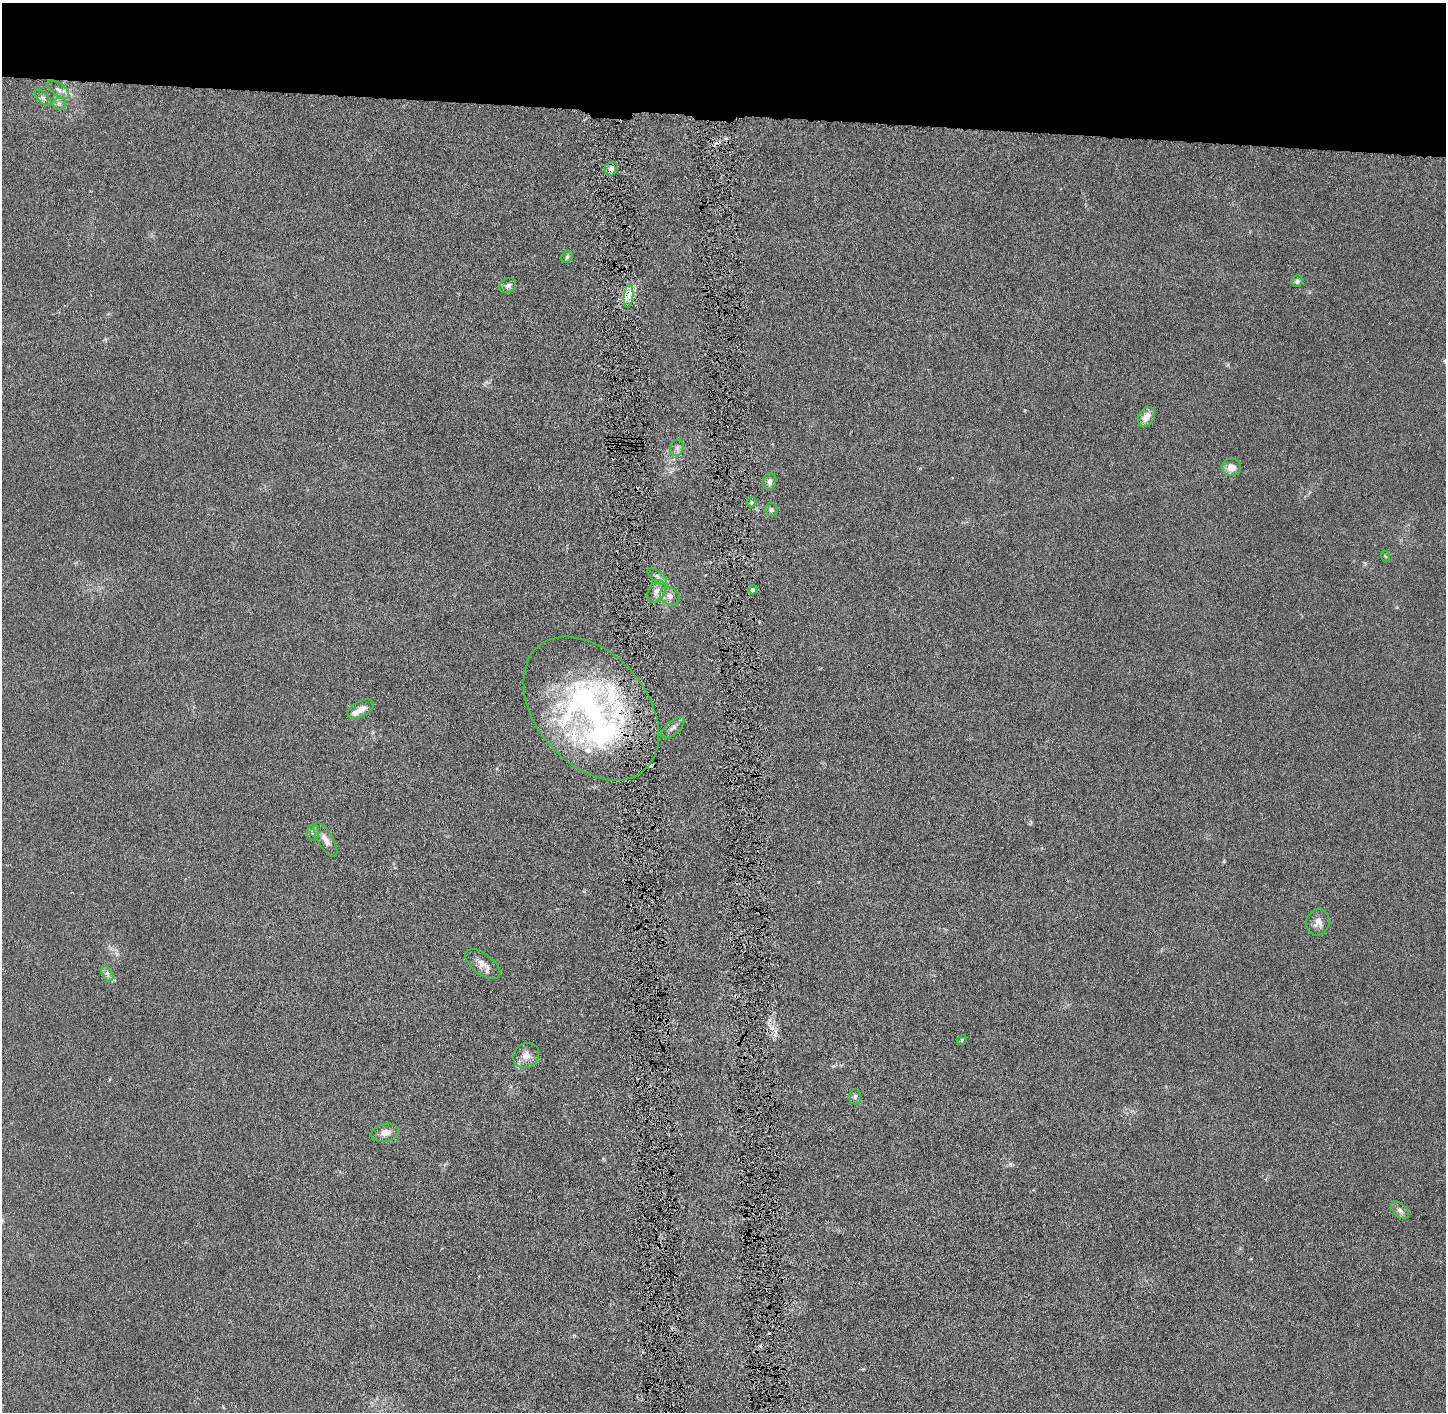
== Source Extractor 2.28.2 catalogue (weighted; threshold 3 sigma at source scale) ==
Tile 2 of 3 x 3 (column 2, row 1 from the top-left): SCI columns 1460-2903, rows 2826-4235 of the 4362 x 4242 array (HDU 1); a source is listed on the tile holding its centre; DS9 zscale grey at full resolution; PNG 1448 x 1414 px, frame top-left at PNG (2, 3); each listed source drawn as its Kron ellipse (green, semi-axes under 4 px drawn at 4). Shown black and unused: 8% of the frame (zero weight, under 4 of 8 exposures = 1% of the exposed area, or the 3 px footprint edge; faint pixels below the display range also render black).
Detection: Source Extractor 2.28.2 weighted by HDU 2 'WHT'; one run over the whole footprint, this tile lists its part. Background 0.0136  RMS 0.0045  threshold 0.0183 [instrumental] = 3 sigma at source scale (4.09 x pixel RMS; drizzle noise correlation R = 1.36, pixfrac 0.8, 0.05/0.05 arcsec/px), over >= 5 px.
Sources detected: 37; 5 inside a brighter listed object's ellipse — not listed separately; the other 32 listed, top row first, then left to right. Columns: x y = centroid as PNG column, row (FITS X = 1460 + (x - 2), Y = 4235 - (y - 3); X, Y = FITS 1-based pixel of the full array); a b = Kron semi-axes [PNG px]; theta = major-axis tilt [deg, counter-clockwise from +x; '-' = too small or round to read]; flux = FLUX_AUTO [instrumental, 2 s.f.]
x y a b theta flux
58 90 13 6 -37 1.8
43 98 10 5 -45 1.2
59 104 6 6 - 1.1
611 169 7 6 - 2.1
567 257 6 5 - 0.7
1297 281 6 5 - 1.1
508 286 9 7 33 1.4
629 296 12 4 85 2.7
1146 417 10 7 58 4.2
677 448 8 6 75 1.3
1232 467 9 8 - 3.8
770 482 9 6 78 1.8
752 502 5 4 - 0.7
771 510 6 6 - 0.83
1385 556 5 3 - 0.34
657 576 11 5 -37 1.3
753 590 4 4 - 3.1
657 591 12 8 61 2.6
670 596 11 8 -34 2.3
591 708 82 55 -50 130
361 709 14 7 28 3.4
673 728 14 6 42 1.7
313 833 8 6 -89 1.1
325 840 19 7 -59 3.1
1318 922 13 11 72 2.9
483 964 20 10 -37 3.6
107 973 8 5 -59 1.2
962 1040 5 4 - 0.53
526 1055 14 11 42 3.6
855 1096 8 5 87 0.86
385 1133 14 9 9 3.1
1400 1210 11 6 -44 1.6
Overlapping masked pixels (flux is a lower limit): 3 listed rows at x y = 611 169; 629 296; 591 708